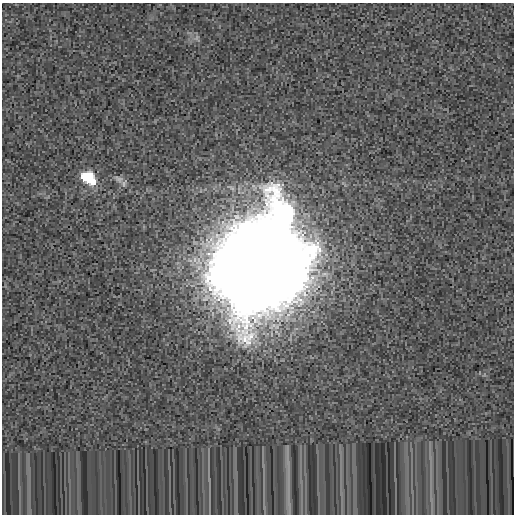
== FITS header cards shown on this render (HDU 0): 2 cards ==
NAXIS1  =                  512
NAXIS2  =                  512

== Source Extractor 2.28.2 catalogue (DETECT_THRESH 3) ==
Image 512 x 512 px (HDU 0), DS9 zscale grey, 1 PNG px = 1 image px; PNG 516 x 516 px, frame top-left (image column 1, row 512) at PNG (2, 3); no overlay
Background 4.22e-04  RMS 0.0037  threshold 0.0111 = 3 sigma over >= 5 px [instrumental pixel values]
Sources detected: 3; all 3 listed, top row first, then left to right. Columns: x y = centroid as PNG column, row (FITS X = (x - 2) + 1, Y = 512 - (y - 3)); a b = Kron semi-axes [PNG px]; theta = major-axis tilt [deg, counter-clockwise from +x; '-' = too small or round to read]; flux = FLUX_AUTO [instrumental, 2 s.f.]
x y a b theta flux
88 178 18 12 -36 8.3
119 179 14 8 -29 1.2
261 262 46 42 13 7500